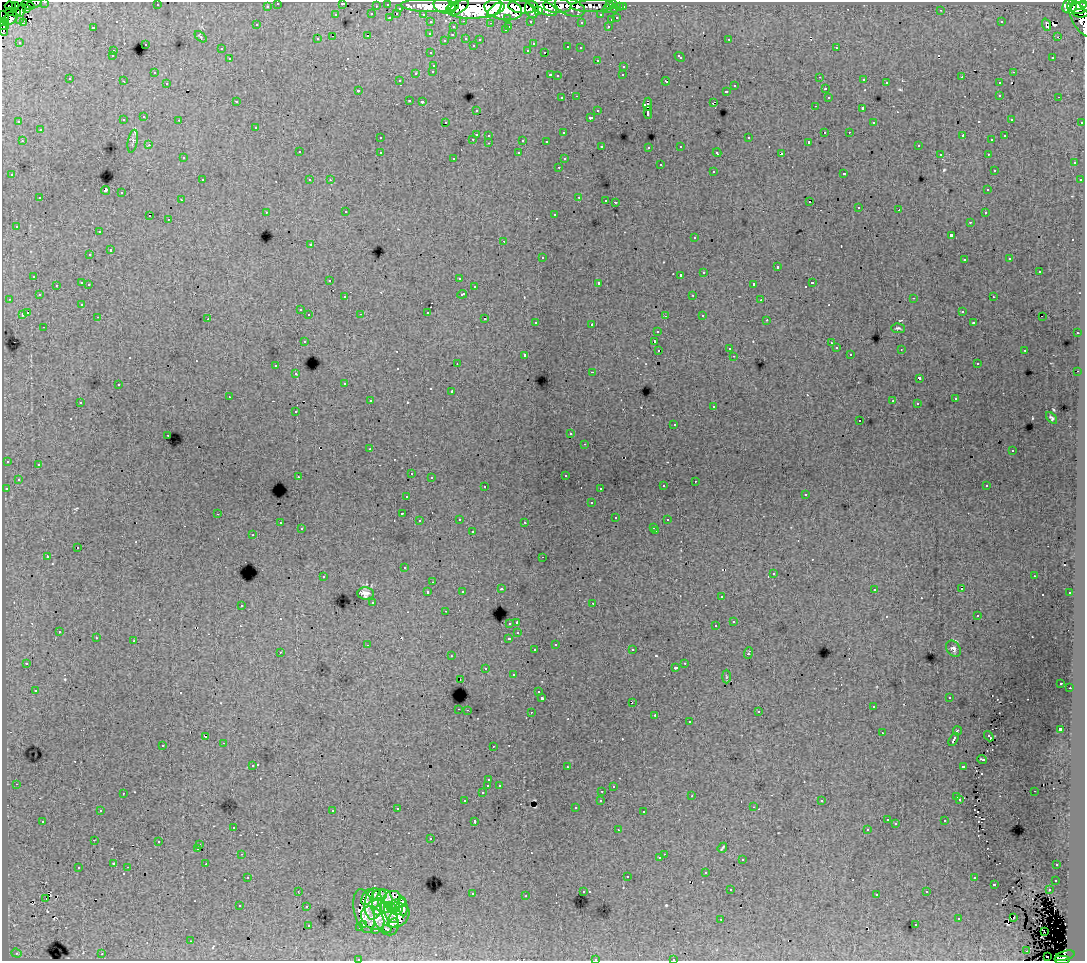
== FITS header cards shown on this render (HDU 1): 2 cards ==
NAXIS1  =                 1083
NAXIS2  =                  959

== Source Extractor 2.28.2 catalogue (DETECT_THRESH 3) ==
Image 1083 x 959 px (HDU 1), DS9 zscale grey, 1 PNG px = 1 image px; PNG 1087 x 963 px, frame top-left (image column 1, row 959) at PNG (2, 2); each listed source drawn as its Kron ellipse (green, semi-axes under 4 px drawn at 4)
Background 202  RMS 1.3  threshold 3.85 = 3 sigma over >= 5 px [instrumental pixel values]
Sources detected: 613; of the 613, the 500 brightest by FLUX_AUTO listed and drawn (113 fainter detections omitted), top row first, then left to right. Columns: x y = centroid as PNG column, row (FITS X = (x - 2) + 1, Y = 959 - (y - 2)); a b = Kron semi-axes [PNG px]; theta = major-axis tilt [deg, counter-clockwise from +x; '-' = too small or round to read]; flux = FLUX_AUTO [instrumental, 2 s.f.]
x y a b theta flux
45 2 3 2 - 5800
35 3 7 4 8 8500
278 3 3 3 - 3700
342 3 3 3 - 1000
388 4 3 3 - 8000
609 4 3 3 - 4600
614 4 3 3 - 9100
1084 4 3 2 - 12000
28 5 7 3 -19 6800
157 5 3 2 - 140
1068 5 8 4 67 100000
1072 5 6 4 77 33000
10 6 5 3 - 9500
16 6 3 3 - 16000
267 6 3 3 - 2200
376 6 3 2 - 1700
430 6 29 6 -1 380000
445 6 11 7 -18 260000
557 6 14 7 -4 220000
593 6 22 6 2 31000
452 7 4 3 - 82000
521 7 13 6 -8 330000
543 7 16 6 -26 240000
570 7 16 8 -21 82000
620 7 3 3 - 1900
623 7 3 3 - 3800
400 8 3 3 - 1400
459 8 11 5 34 210000
475 8 29 10 4 980000
1080 8 9 5 4 130000
26 9 4 3 - 3300
503 9 19 10 -10 890000
532 9 9 7 -74 270000
607 9 3 3 - 4100
615 9 3 3 - 10000
21 10 6 4 69 51000
494 10 9 4 45 170000
538 10 4 4 - 94000
941 10 3 2 - 260
10 11 3 2 - 7000
16 12 3 3 - 11000
1080 13 8 4 -2 53000
372 14 3 3 - 2000
397 14 3 3 - 580
423 14 3 2 - 3500
336 15 3 3 - 830
601 15 3 3 - 2700
4 17 6 3 -69 11000
11 18 7 6 - 24000
389 18 3 3 - 1500
508 18 3 3 - 1800
617 18 3 3 - 1100
19 19 3 3 - 2200
611 20 3 3 - 790
1081 20 19 8 -61 72000
464 21 3 2 - 660
530 21 3 3 - 2300
2 22 3 2 - 7000
431 22 3 3 - 4100
581 22 3 3 - 290
1001 22 3 3 - 190
23 23 3 3 - 240
491 23 3 2 - 160
4 25 5 5 - 38000
257 25 3 3 - 290
1046 25 6 3 -70 470
509 26 3 2 - 780
608 26 3 2 - 700
93 27 3 3 - 1300
453 27 3 3 - 710
3 30 6 3 -82 22000
505 30 3 3 - 440
430 33 3 3 - 400
368 35 3 2 - 280
452 35 3 2 - 350
332 36 3 2 - 850
201 37 7 3 -41 110
1057 37 2 2 - 210
466 38 3 3 - 650
317 39 3 3 - 300
480 39 3 3 - 280
729 39 3 2 - 120
444 40 3 2 - 120
19 42 3 3 - 150
145 44 3 3 - 730
533 44 3 3 - 260
473 45 3 3 - 350
568 47 3 3 - 890
580 48 3 3 - 350
836 48 3 2 - 600
221 49 3 3 - 360
528 50 3 3 - 460
113 51 3 3 - 490
545 52 3 2 - 130
431 53 3 3 - 420
112 56 3 3 - 360
680 57 6 3 -42 740
1053 57 3 3 - 250
230 59 3 3 - 630
597 60 3 3 - 350
434 65 3 3 - 670
624 66 3 3 - 610
433 71 3 3 - 500
154 72 3 2 - 220
1013 72 3 2 - 630
416 73 3 3 - 1200
550 75 3 2 - 750
623 75 3 2 - 210
557 76 3 3 - 280
820 77 3 2 - 230
962 77 3 3 - 140
70 79 3 3 - 340
864 80 3 3 - 310
123 81 3 2 - 120
400 81 3 3 - 300
666 81 4 3 - 1100
167 83 3 3 - 440
886 83 3 3 - 960
999 83 3 3 - 570
735 86 3 3 - 600
825 89 3 3 - 480
358 90 3 3 - 410
726 91 3 3 - 780
1000 95 3 3 - 630
577 96 3 2 - 510
828 97 3 3 - 510
1059 97 3 2 - 480
562 98 3 3 - 400
409 100 3 3 - 440
236 101 3 2 - 180
422 102 3 3 - 220
713 102 4 2 - 1000
648 104 7 4 85 3600
815 106 3 2 - 240
863 108 3 3 - 2300
476 110 3 3 - 360
598 111 3 3 - 680
648 112 6 3 89 3200
144 117 3 3 - 580
590 117 3 3 - 2200
1011 119 3 3 - 320
123 120 3 3 - 470
179 120 3 2 - 320
19 122 3 3 - 380
874 122 3 3 - 190
1082 122 3 3 - 1400
445 123 3 3 - 3900
256 127 3 3 - 610
40 130 3 3 - 790
825 132 3 2 - 800
849 132 3 2 - 380
563 133 3 3 - 400
476 134 3 3 - 1600
489 135 3 3 - 590
963 136 4 3 - 1300
1005 136 3 3 - 280
380 138 3 3 - 410
749 138 3 3 - 800
473 139 3 2 - 560
523 140 3 3 - 1600
992 140 3 3 - 270
22 141 3 2 - 590
133 141 12 5 79 260
546 141 3 3 - 210
809 142 3 3 - 200
489 143 3 2 - 540
149 145 3 2 - 300
918 145 3 3 - 470
602 146 3 3 - 280
681 146 3 3 - 480
649 147 3 3 - 430
299 152 3 3 - 460
380 152 3 3 - 550
519 153 3 3 - 470
717 153 4 3 - 300
781 154 4 3 - 3000
940 154 3 3 - 320
988 154 3 2 - 430
183 158 3 3 - 440
454 158 3 3 - 380
564 159 3 3 - 320
1074 163 3 3 - 580
660 165 3 3 - 1000
559 167 3 2 - 400
994 170 3 3 - 340
713 171 3 3 - 680
844 173 3 3 - 1000
12 175 3 3 - 410
202 180 3 3 - 570
310 180 3 3 - 420
330 180 3 2 - 180
1080 180 3 3 - 400
105 190 4 3 - 3900
988 190 3 3 - 260
121 193 3 3 - 990
579 197 3 2 - 700
40 198 3 3 - 750
181 200 3 2 - 380
606 200 3 2 - 240
615 202 3 3 - 460
810 202 3 2 - 320
859 207 3 2 - 480
899 210 3 2 - 250
266 212 3 2 - 440
346 212 3 2 - 450
985 213 3 3 - 400
149 215 3 2 - 270
554 215 3 3 - 2200
168 219 3 2 - 470
970 222 3 3 - 360
16 226 3 3 - 450
99 232 3 2 - 400
951 235 3 3 - 2500
695 238 3 3 - 470
504 241 3 2 - 760
311 244 3 3 - 120
110 250 3 3 - 1400
90 255 3 3 - 410
542 257 3 3 - 690
1010 259 3 3 - 290
964 260 3 3 - 370
777 267 3 3 - 1400
704 272 3 3 - 820
1039 272 3 3 - 1300
680 275 3 2 - 5500
34 276 3 3 - 620
459 278 3 3 - 280
330 280 3 3 - 390
82 283 3 3 - 1500
599 283 3 3 - 2600
812 283 3 3 - 1100
89 284 3 2 - 550
753 284 3 3 - 1400
56 285 3 3 - 410
474 287 3 3 - 490
462 294 5 3 - 1000
39 295 3 3 - 410
693 295 3 2 - 560
345 297 3 3 - 460
993 297 3 3 - 470
914 298 3 2 - 840
9 299 3 2 - 330
761 300 3 2 - 170
82 304 3 3 - 300
300 310 3 3 - 380
962 311 3 3 - 360
427 312 3 3 - 1300
28 313 3 3 - 1300
22 314 3 3 - 1500
361 314 3 2 - 170
309 315 3 3 - 630
702 315 3 3 - 630
665 316 3 2 - 190
98 317 3 2 - 360
1042 317 2 2 - 110
208 319 3 2 - 140
485 319 3 3 - 400
767 320 3 2 - 390
536 322 3 3 - 550
974 323 3 3 - 310
592 324 3 3 - 1200
44 327 3 2 - 480
898 328 7 4 -3 190
657 331 3 3 - 540
1077 333 3 2 - 580
304 341 3 3 - 630
654 342 3 3 - 920
831 343 3 2 - 150
836 348 3 3 - 520
729 349 3 3 - 170
901 349 3 2 - 140
658 350 3 3 - 780
1025 350 3 3 - 850
850 354 3 2 - 280
525 355 3 3 - 880
734 356 3 2 - 120
457 364 2 2 - 120
977 364 3 3 - 270
276 366 3 3 - 780
1078 371 2 2 - 320
593 372 3 2 - 1000
296 374 3 3 - 350
919 378 4 3 - 3300
345 383 3 3 - 1300
118 385 3 3 - 570
452 391 3 3 - 130
229 397 3 2 - 140
955 399 3 3 - 320
370 401 3 2 - 540
893 401 3 2 - 150
80 402 3 3 - 430
917 404 3 3 - 260
714 406 3 3 - 470
296 412 3 3 - 340
1051 418 7 4 -47 210
860 421 3 3 - 190
674 424 3 2 - 130
571 434 3 3 - 430
168 435 3 2 - 430
585 444 3 2 - 330
370 449 3 3 - 190
1012 451 3 3 - 330
7 461 3 3 - 380
38 464 3 3 - 540
411 474 3 2 - 160
565 475 3 3 - 320
298 476 2 2 - 190
431 477 3 3 - 240
18 479 3 3 - 470
695 481 3 2 - 340
485 486 3 3 - 530
663 486 3 3 - 520
987 486 3 3 - 140
600 488 3 2 - 230
6 489 3 3 - 240
806 494 3 3 - 270
407 496 3 3 - 290
591 503 3 3 - 440
402 513 3 2 - 110
218 514 3 2 - 640
616 518 3 3 - 810
459 519 3 3 - 740
667 520 3 3 - 270
419 521 3 3 - 450
525 522 3 3 - 420
280 523 3 3 - 510
654 527 3 3 - 360
301 529 3 3 - 310
656 531 3 2 - 530
472 532 3 3 - 1200
253 535 3 2 - 360
78 548 3 3 - 730
47 556 3 2 - 1800
543 557 3 2 - 400
404 568 3 3 - 340
773 573 3 3 - 560
1034 576 3 2 - 200
323 577 3 2 - 110
433 582 3 3 - 110
501 589 3 3 - 500
874 589 3 3 - 500
962 589 3 2 - 180
462 591 3 3 - 420
428 592 3 3 - 910
366 593 8 6 -5 600
1070 593 3 3 - 430
721 597 3 3 - 440
373 602 3 3 - 620
593 603 3 2 - 370
241 605 3 3 - 650
445 611 3 2 - 390
978 615 3 3 - 260
734 621 3 3 - 1600
510 623 3 3 - 800
517 623 3 3 - 2600
716 626 3 3 - 1900
59 632 3 2 - 500
518 633 3 3 - 360
96 638 3 3 - 430
509 638 4 3 - 1200
134 641 3 3 - 1200
556 644 3 3 - 600
367 645 3 2 - 190
953 649 9 6 -55 290
535 650 3 3 - 520
632 650 3 2 - 570
280 652 3 2 - 170
748 653 6 3 70 1500
451 656 3 2 - 220
27 663 3 3 - 200
685 663 3 2 - 500
485 668 3 3 - 480
676 668 3 3 - 390
513 675 3 3 - 840
726 677 7 3 -90 120
460 679 3 2 - 330
1061 683 3 3 - 250
1070 688 2 2 - 540
35 690 3 3 - 170
539 692 3 3 - 470
949 697 3 2 - 260
542 698 3 3 - 3500
632 702 3 2 - 200
873 707 3 2 - 360
459 709 3 2 - 1100
467 710 2 2 - 580
759 711 4 3 - 140
531 712 3 2 - 570
655 715 3 3 - 370
689 722 3 3 - 770
1060 729 4 3 - 4300
957 731 5 3 - 1900
882 733 3 2 - 140
989 736 5 3 - 210
206 737 3 3 - 420
954 739 7 3 60 2400
224 743 3 2 - 490
163 745 3 3 - 670
493 746 3 2 - 110
982 759 5 2 - 110
253 765 3 2 - 410
963 766 4 3 - 1200
567 767 3 2 - 360
489 780 3 3 - 360
16 784 3 2 - 390
499 785 3 3 - 350
488 786 3 3 - 1900
613 786 3 3 - 360
602 791 3 2 - 490
1034 791 3 2 - 220
123 793 3 2 - 300
482 793 3 3 - 440
692 796 3 3 - 290
957 797 3 3 - 370
960 799 3 3 - 370
601 800 3 3 - 550
465 801 3 3 - 480
822 801 3 3 - 280
754 807 3 2 - 460
576 808 3 3 - 410
397 809 3 3 - 370
333 810 3 2 - 120
100 811 3 3 - 440
644 812 3 3 - 530
887 820 3 3 - 250
43 821 3 3 - 410
475 821 3 3 - 1700
945 821 3 3 - 720
896 824 3 3 - 130
233 827 3 3 - 350
867 829 3 3 - 240
618 830 3 2 - 350
431 839 3 3 - 460
94 840 3 2 - 180
159 841 3 3 - 360
200 845 3 3 - 7700
198 848 3 3 - 240
722 848 5 2 - 120
242 854 3 2 - 350
664 854 2 2 - 440
660 858 3 3 - 490
742 860 3 3 - 680
114 863 3 3 - 510
206 864 2 2 - 360
1057 865 3 3 - 340
128 867 3 2 - 470
78 868 3 3 - 790
706 872 3 3 - 760
627 876 3 3 - 1200
248 877 3 2 - 450
974 878 3 3 - 630
1056 880 3 3 - 500
994 884 3 3 - 1300
731 890 3 2 - 310
1049 890 3 3 - 740
298 891 3 2 - 130
583 891 3 3 - 460
927 892 3 3 - 410
472 894 3 3 - 720
877 894 3 3 - 380
379 895 7 5 9 550
526 896 3 2 - 290
368 897 8 5 59 960
392 897 8 6 18 440
46 899 3 2 - 550
385 901 12 7 -77 1800
373 904 16 8 84 2800
396 904 10 4 19 1200
240 906 3 3 - 230
306 907 3 3 - 620
378 907 9 6 -88 1600
403 907 9 3 -85 900
392 908 6 4 -39 1000
398 909 6 4 62 1200
364 911 22 10 -78 3000
391 914 10 5 -61 1700
399 917 12 8 49 1300
1013 917 3 2 - 410
373 918 13 10 -45 1600
386 919 17 11 -66 3500
721 919 3 3 - 120
959 919 3 3 - 810
393 923 6 3 20 920
308 925 3 3 - 690
364 925 3 3 - 340
916 925 3 3 - 470
360 927 3 3 - 250
376 929 3 2 - 130
387 929 4 3 - 290
1044 932 2 2 - 110
191 941 3 2 - 120
1027 951 3 2 - 160
17 953 5 4 - 140
102 954 3 2 - 690
1047 956 3 2 - 750
1065 956 10 4 18 76000
358 959 3 2 - 250
595 959 3 3 - 830
673 959 3 2 - 240
1062 960 8 2 0 120000
At the frame edge (FLAGS 8, measured only in part): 11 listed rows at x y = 45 2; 35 3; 278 3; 342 3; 1084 4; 1081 20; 2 22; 358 959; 595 959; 673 959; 1062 960
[113 fainter detections neither listed nor drawn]